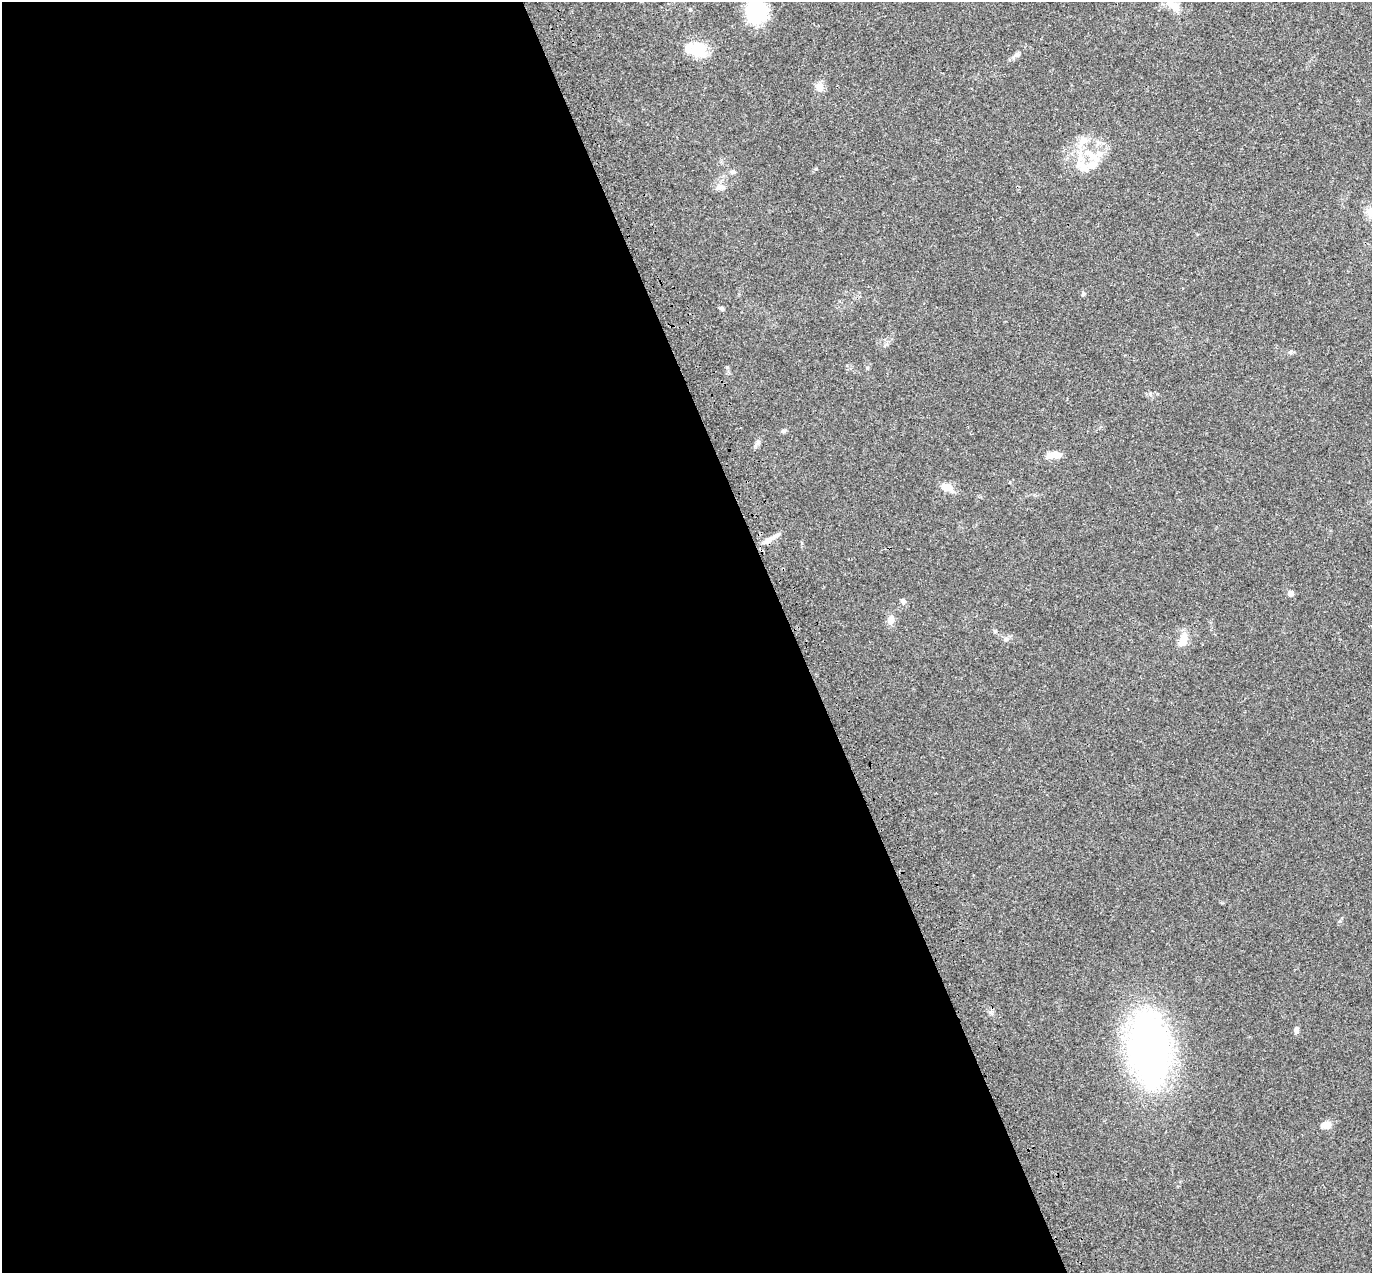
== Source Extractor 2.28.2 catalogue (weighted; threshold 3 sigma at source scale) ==
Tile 9 of 4 x 4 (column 1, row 3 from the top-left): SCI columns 113-1482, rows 1489-2759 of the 5708 x 5573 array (HDU 1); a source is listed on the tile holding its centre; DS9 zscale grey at full resolution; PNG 1374 x 1275 px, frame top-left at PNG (2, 2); no overlay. Shown black and unused: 58% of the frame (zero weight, under 3 of 4 exposures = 9% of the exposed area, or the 3 px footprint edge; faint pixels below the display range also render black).
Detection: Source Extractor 2.28.2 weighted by HDU 2 'WHT'; one run over the whole footprint, this tile lists its part. Background 0.0407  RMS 0.0036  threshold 0.0164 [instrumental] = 3 sigma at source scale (4.5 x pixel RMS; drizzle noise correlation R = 1.50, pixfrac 1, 0.0396/0.0396 arcsec/px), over >= 5 px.
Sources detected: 32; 5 inside a brighter listed object's ellipse — not listed separately; the other 27 listed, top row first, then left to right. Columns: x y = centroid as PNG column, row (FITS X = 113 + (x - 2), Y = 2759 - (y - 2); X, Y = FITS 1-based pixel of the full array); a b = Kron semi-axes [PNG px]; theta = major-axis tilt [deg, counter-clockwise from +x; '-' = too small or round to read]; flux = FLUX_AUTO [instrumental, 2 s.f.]
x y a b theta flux
1174 6 23 11 -33 4.1
756 12 20 17 73 30
697 50 23 14 -14 11
1016 55 12 6 37 1.3
819 86 11 10 - 2.4
1090 154 32 10 -37 7.2
1082 166 24 14 -24 6.3
733 172 8 5 -2 0.86
718 187 10 7 32 1.5
1371 212 14 13 - 3.9
1083 294 6 4 72 0.45
722 308 6 5 - 0.62
1290 352 6 5 - 0.65
784 431 7 5 44 0.62
757 443 11 6 55 1.2
1052 455 20 8 7 3.8
947 487 15 9 -17 4.1
768 540 18 7 31 2.6
1290 593 6 6 - 1.7
903 601 7 6 - 0.89
891 620 10 8 -86 2.4
995 631 6 4 -89 0.45
1006 639 8 6 5 0.99
1183 639 19 10 75 4.4
1296 1030 8 6 77 1.2
1149 1049 59 30 -85 170
1326 1125 12 9 -1 2.8
Isophote crosses this tile's border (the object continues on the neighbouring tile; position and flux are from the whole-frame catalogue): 2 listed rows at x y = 756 12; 1371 212
Unlisted compact peaks at least as high as the median listed source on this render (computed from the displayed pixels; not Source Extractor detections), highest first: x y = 816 169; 727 367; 1340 921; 867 368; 1150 394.